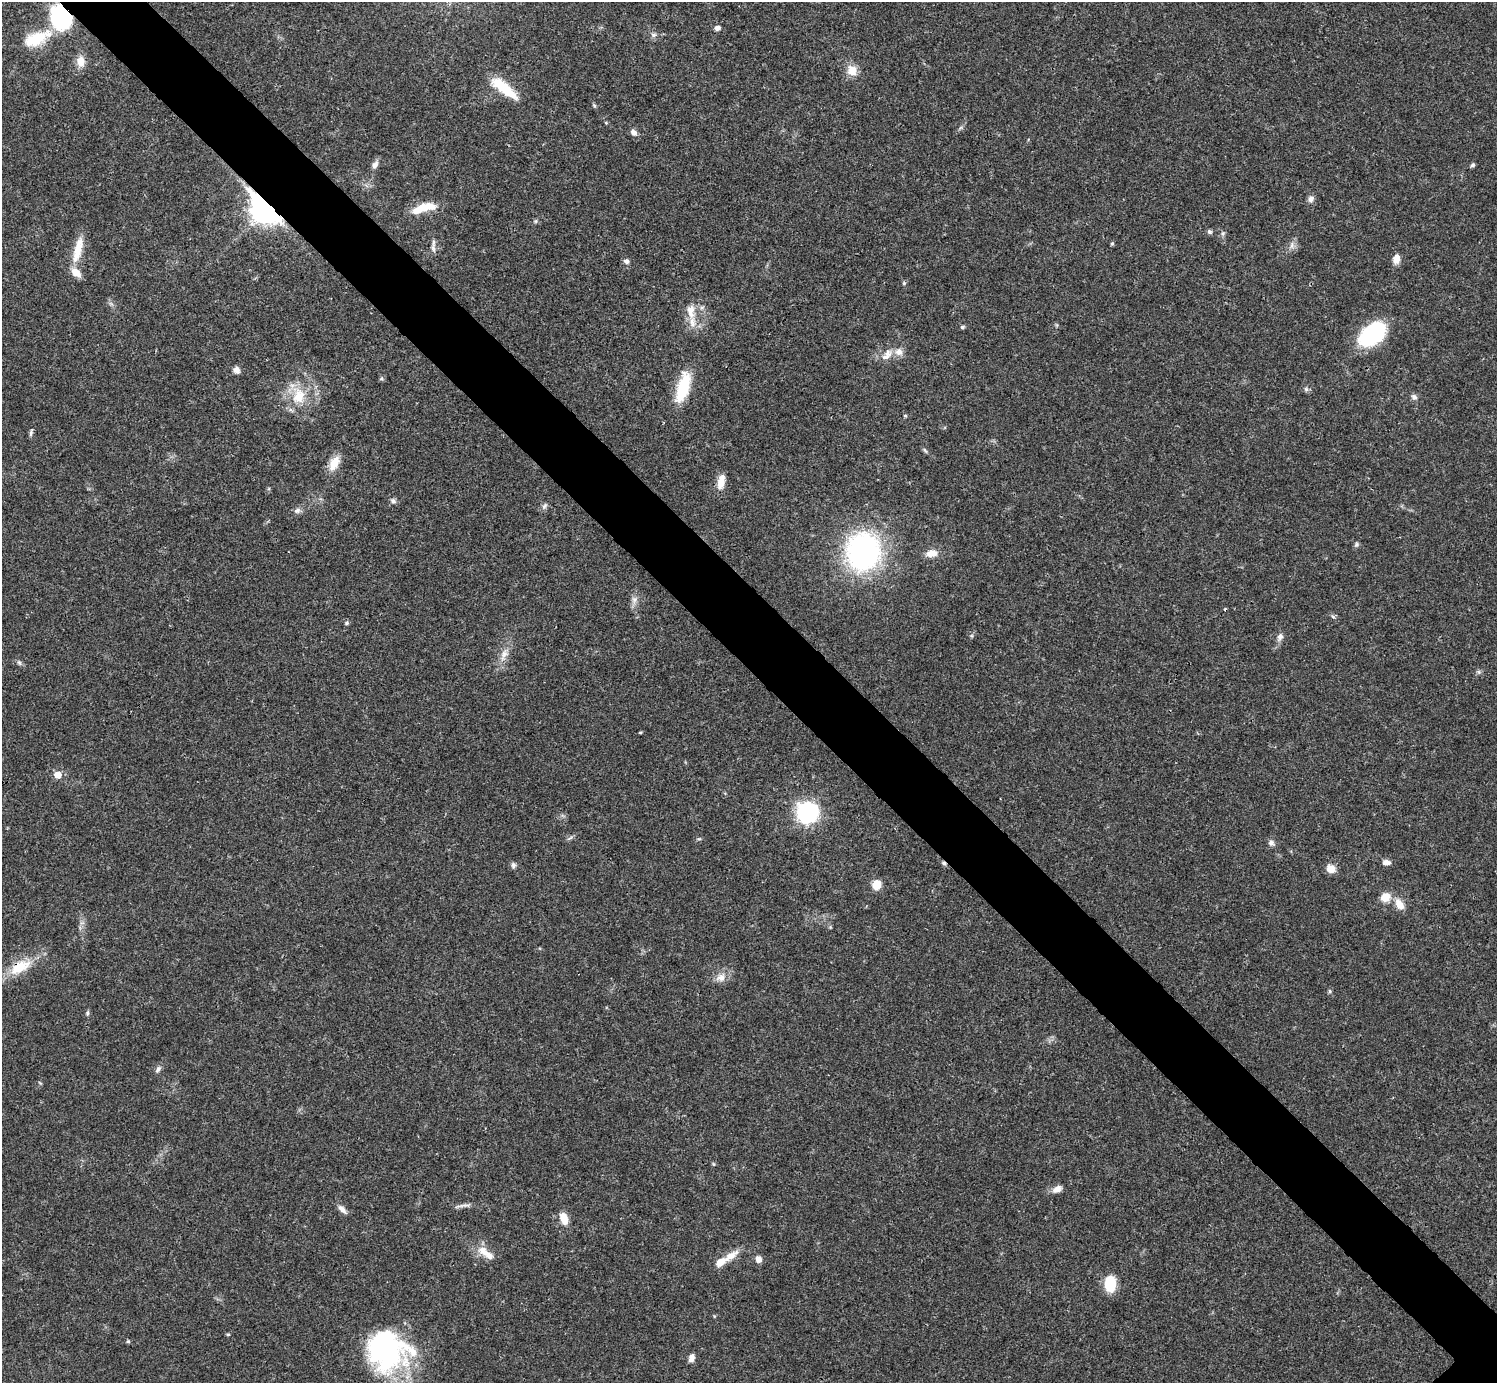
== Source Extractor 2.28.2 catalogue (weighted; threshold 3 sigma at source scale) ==
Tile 11 of 4 x 4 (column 3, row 3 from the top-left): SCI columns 2990-4484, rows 1539-2919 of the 5981 x 5981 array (HDU 1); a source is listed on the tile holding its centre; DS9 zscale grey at full resolution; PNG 1499 x 1385 px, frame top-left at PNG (2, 2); no overlay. Shown black and unused: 6% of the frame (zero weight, under 3 of 4 exposures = <1% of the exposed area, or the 3 px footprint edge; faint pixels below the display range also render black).
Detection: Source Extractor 2.28.2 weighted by HDU 2 'WHT'; one run over the whole footprint, this tile lists its part. Background 0.021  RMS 0.0022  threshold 0.00995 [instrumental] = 3 sigma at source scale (4.5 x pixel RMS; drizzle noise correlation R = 1.50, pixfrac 1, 0.05/0.05 arcsec/px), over >= 5 px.
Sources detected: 85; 2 cosmic-ray / hot-pixel residue — not listed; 5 inside a brighter listed object's ellipse — not listed separately; the other 78 listed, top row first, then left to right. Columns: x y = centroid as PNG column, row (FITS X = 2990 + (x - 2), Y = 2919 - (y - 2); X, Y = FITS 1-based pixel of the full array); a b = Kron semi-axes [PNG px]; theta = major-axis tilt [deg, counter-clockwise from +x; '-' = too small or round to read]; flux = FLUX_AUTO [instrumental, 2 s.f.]
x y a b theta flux
61 18 16 13 -57 36
717 28 7 6 - 0.8
653 35 8 6 -1 0.62
35 39 33 16 22 7.8
81 61 14 10 -87 2.4
852 70 12 12 - 2.7
504 88 36 11 -38 7.3
594 105 6 4 -77 0.3
634 132 9 7 -47 0.94
375 165 11 7 59 0.99
1473 165 6 5 - 0.41
1311 199 9 8 - 0.89
424 208 31 9 16 4.6
266 209 12 8 -45 280
536 221 6 4 89 0.3
1209 232 6 5 - 0.54
1223 233 6 4 19 0.37
433 243 14 4 85 0.8
1112 244 5 4 - 0.29
1292 245 10 5 89 0.86
78 250 37 10 75 4.6
1396 259 12 8 76 1.6
626 261 7 7 - 0.71
904 283 5 5 - 0.31
702 307 7 4 19 0.42
691 311 22 11 -86 3.1
962 327 4 4 - 0.5
1372 334 31 19 41 18
887 355 19 9 51 2.2
236 370 7 6 - 1.2
381 378 6 5 - 0.34
683 387 35 12 74 9.1
1306 389 6 5 - 0.43
299 396 23 17 67 6.3
1414 397 8 7 - 0.74
905 416 4 4 - 0.31
31 433 11 3 84 0.46
925 450 9 3 -56 0.36
334 463 20 10 64 3.2
721 482 19 9 79 2.4
393 501 8 6 -38 0.65
544 506 9 5 58 0.63
297 510 9 7 18 0.85
1356 544 7 5 70 0.42
863 552 29 26 79 57
932 553 14 9 2 2.2
634 600 10 8 -88 1.1
1333 617 6 4 -20 0.33
347 623 5 5 - 0.35
1280 637 11 7 68 0.95
504 654 20 9 70 2.4
19 663 7 5 -68 0.44
58 775 6 6 - 2.5
807 813 17 16 - 25
1271 843 8 7 - 0.77
1386 862 9 6 0 1.2
513 865 8 6 87 0.6
1331 869 9 8 - 2.2
877 884 11 10 - 2.5
1385 897 12 10 31 2.5
1399 904 16 9 -54 2.3
20 967 31 15 29 6.4
721 977 12 11 - 1.8
1330 991 6 4 -89 0.34
87 1013 6 5 - 0.4
158 1069 10 6 55 0.67
1057 1189 13 7 25 1.4
464 1205 21 3 6 0.84
342 1209 14 6 -45 1.2
564 1219 14 9 -70 2.8
483 1250 20 11 -52 2.7
730 1256 23 9 34 2.8
758 1259 7 6 - 1.3
1110 1284 18 12 -89 5.4
228 1334 5 4 - 0.25
128 1341 5 5 - 0.3
387 1351 45 41 -21 39
691 1358 10 7 73 1.1
Overlapping masked pixels (flux is a lower limit): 3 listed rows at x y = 61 18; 266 209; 20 967